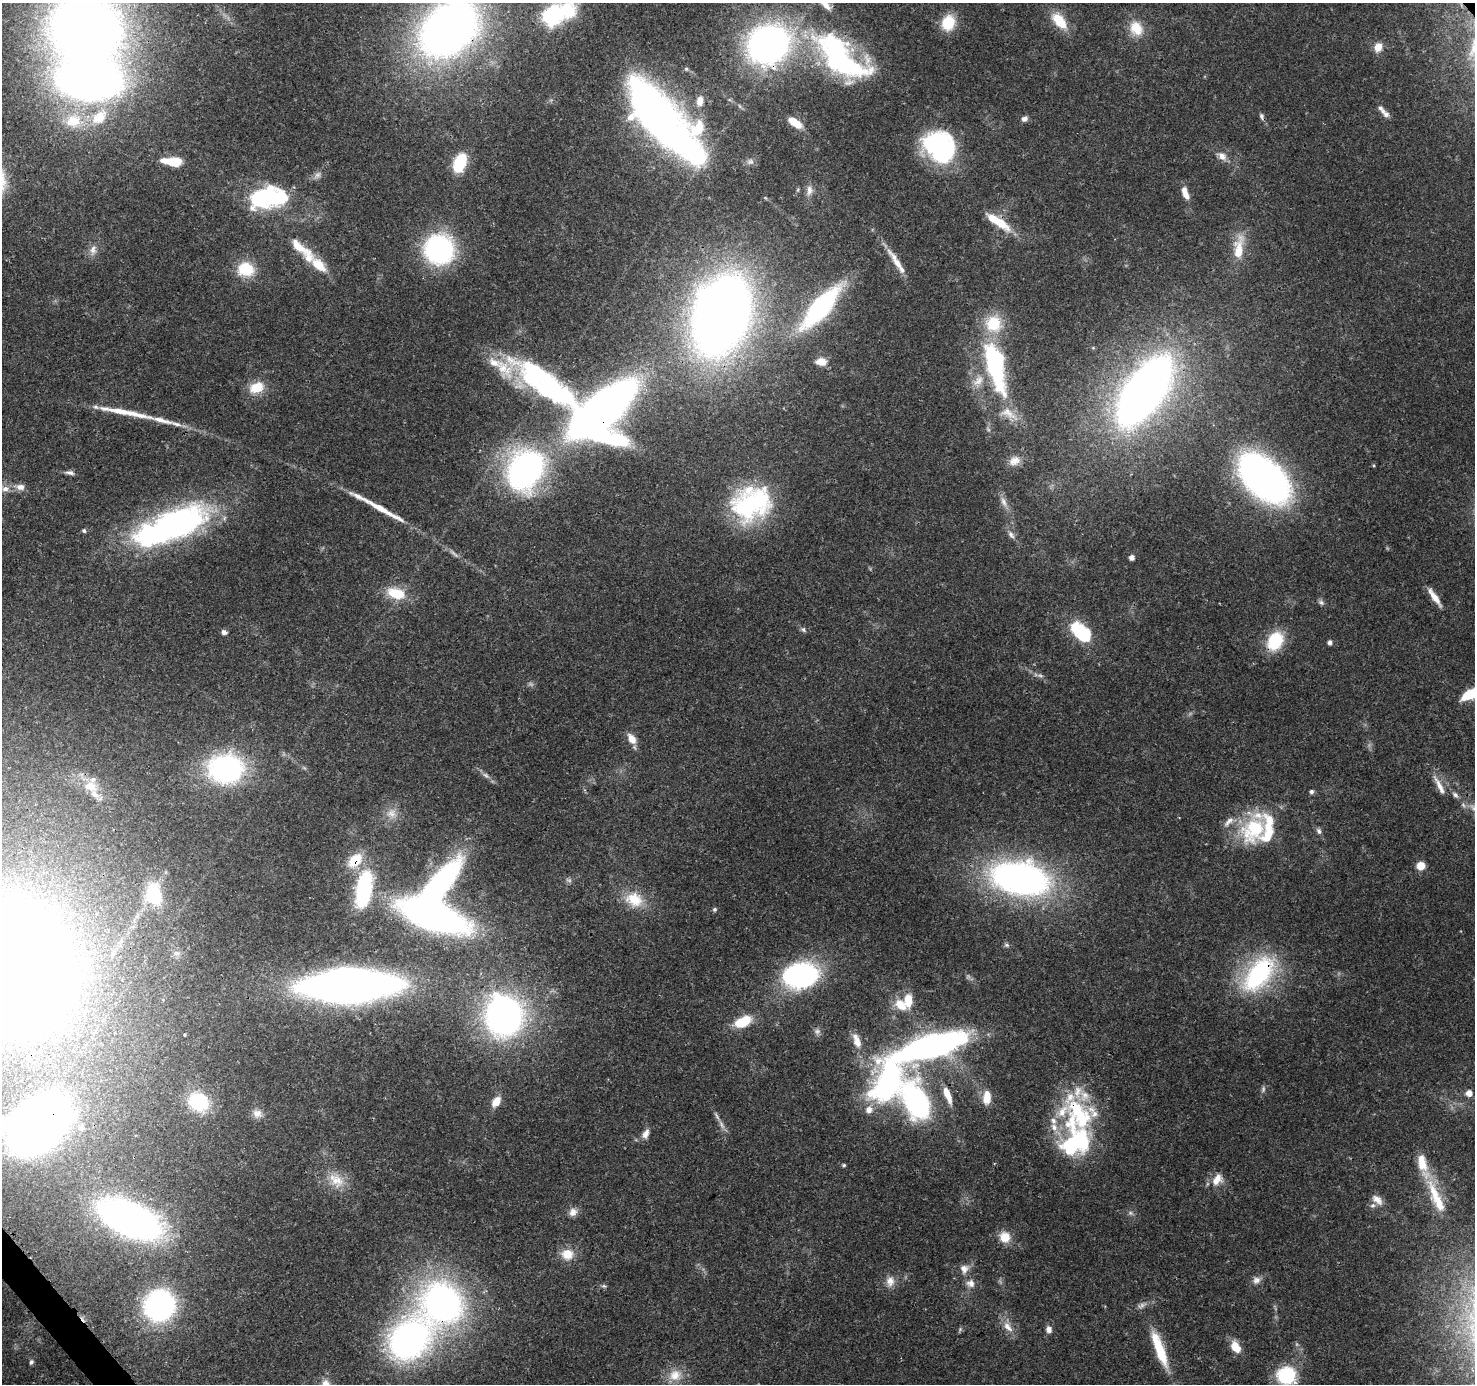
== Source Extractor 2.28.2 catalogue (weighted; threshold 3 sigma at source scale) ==
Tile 7 of 4 x 4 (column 3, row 2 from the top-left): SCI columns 3039-4511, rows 2974-4355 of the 6088 x 6013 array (HDU 1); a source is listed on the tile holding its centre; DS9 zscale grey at full resolution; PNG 1477 x 1386 px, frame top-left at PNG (2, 3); no overlay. Shown black and unused: <1% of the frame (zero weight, under 3 of 4 exposures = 8% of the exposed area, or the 3 px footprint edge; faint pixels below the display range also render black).
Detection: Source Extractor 2.28.2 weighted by HDU 2 'WHT'; one run over the whole footprint, this tile lists its part. Background 0.0917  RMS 0.0036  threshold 0.0164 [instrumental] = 3 sigma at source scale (4.5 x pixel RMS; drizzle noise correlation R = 1.50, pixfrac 1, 0.0396/0.0396 arcsec/px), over >= 5 px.
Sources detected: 191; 12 too faint to see at this stretch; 10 inside a brighter object's white glare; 2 long thin detections or spike segments (spike, bleed or trail) — not listed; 30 inside a brighter listed object's ellipse — not listed separately; the other 137 listed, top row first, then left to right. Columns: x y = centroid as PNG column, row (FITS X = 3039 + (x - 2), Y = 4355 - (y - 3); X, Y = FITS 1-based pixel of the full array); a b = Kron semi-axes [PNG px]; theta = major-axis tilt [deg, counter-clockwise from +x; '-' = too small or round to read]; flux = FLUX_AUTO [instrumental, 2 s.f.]
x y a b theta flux
550 17 22 10 24 95
1059 21 23 12 -50 10
948 23 17 14 70 12
1136 28 20 17 -63 8.4
86 29 63 57 -6 430
449 29 44 31 42 340
768 44 31 27 26 170
1378 47 10 8 62 4.5
837 57 68 37 -46 84
686 69 6 5 - 0.61
1386 114 11 7 -58 1.7
656 115 59 24 -52 310
1262 116 10 6 -69 1.1
1024 119 9 7 24 1.5
73 121 26 20 -3 16
794 122 12 6 -35 8.3
697 128 37 24 56 18
940 151 34 27 -47 58
1222 156 15 9 -43 3.1
173 161 23 9 -3 11
750 162 11 8 12 1.7
460 163 15 9 69 24
798 190 6 3 -74 0.44
809 191 15 8 78 2.3
1185 193 17 7 -69 4.1
267 197 25 19 66 30
1001 223 25 11 -39 10
298 246 41 12 -37 9.3
1239 248 39 13 83 11
439 249 25 25 - 68
93 250 15 10 79 3
897 263 40 8 -54 6.2
319 265 29 12 -49 9.4
246 269 18 15 -9 14
821 307 39 13 49 78
721 315 55 37 73 520
821 362 12 8 -1 4.1
995 365 53 18 -76 64
978 381 21 12 56 5.6
547 384 103 26 -30 100
257 387 19 13 22 8.3
1144 391 59 26 55 390
96 407 9 6 -27 1.2
602 411 60 35 47 300
162 420 50 7 -14 8.5
1014 461 16 12 32 3.8
525 470 41 34 62 120
69 473 13 5 -6 1.5
1264 478 39 23 -44 220
20 487 14 8 -6 2.9
5 489 10 7 8 2.3
359 497 31 6 -26 4.5
1004 502 19 7 -67 2.9
752 504 47 34 23 55
397 517 13 6 -16 1.8
173 523 80 30 23 120
84 531 5 5 - 0.76
1011 535 13 7 -57 2
1132 557 6 5 - 1.8
396 593 23 14 -17 12
1434 597 24 6 -56 4.6
1321 602 9 6 -36 1.1
803 629 8 6 -35 1
1078 630 19 14 -47 18
224 632 7 6 - 1.3
1275 641 21 15 61 18
1330 642 5 4 - 1.4
1040 676 10 6 -13 1.1
1471 694 18 9 27 14
632 739 14 9 -57 4.2
225 768 29 24 0 83
90 786 21 15 -29 8.5
1439 786 31 7 -62 4.1
1311 792 5 5 - 1
1455 795 10 6 -45 1.4
1473 808 13 9 -50 2.9
392 813 15 15 - 4.8
1254 830 46 31 61 33
1319 831 9 6 -52 1.3
355 860 23 15 46 9.8
1421 866 8 8 - 4.7
1020 879 44 24 -10 200
364 889 35 13 81 47
154 894 22 16 -81 18
634 899 25 19 -20 11
715 909 5 5 - 0.75
433 916 43 18 -21 240
1006 945 8 6 -16 0.86
177 953 10 6 -1 1.5
11 966 94 76 -44 1000
1258 974 54 29 50 49
800 975 27 18 12 88
350 986 67 22 2 390
908 1000 15 9 89 7.2
504 1016 33 29 -77 160
743 1022 16 9 24 15
857 1041 21 9 -70 4.6
931 1046 78 20 16 150
888 1082 50 28 59 83
1469 1093 6 6 - 3.2
947 1094 19 6 -69 6
987 1097 16 9 87 5.8
199 1102 22 18 -35 22
496 1102 13 8 56 4.6
916 1102 29 17 -66 93
257 1113 14 11 -27 3.1
1071 1122 67 29 -64 38
39 1125 59 40 36 320
721 1125 14 6 -64 2
646 1134 14 8 61 2.7
844 1165 5 4 - 0.54
1217 1179 18 13 54 5
336 1180 25 17 -43 8.9
1377 1200 16 9 -40 3.1
1438 1202 57 14 -66 16
573 1212 11 10 - 2.6
1130 1213 8 5 -27 1
130 1219 48 23 -25 220
1005 1237 14 13 - 5.8
567 1254 16 14 -6 6.2
964 1269 12 11 - 3.3
1256 1280 11 10 - 2.2
890 1281 15 11 85 3.7
970 1283 12 11 - 3
604 1286 7 5 -20 0.75
442 1303 39 36 -56 150
159 1305 22 21 - 100
1008 1327 18 10 -54 4.3
960 1329 7 5 47 0.71
1049 1329 8 7 - 2.1
408 1340 42 33 46 130
1236 1347 15 9 -61 5.8
1160 1349 48 11 -70 17
31 1362 6 5 - 0.88
675 1375 20 16 21 7.2
1286 1376 17 16 - 26
325 1384 15 12 -85 4.1
Overlapping masked pixels (flux is a lower limit): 17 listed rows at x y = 449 29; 768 44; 837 57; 1001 223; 1144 391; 602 411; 162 420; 1264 478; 1275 641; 225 768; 355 860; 1258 974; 350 986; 1071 1122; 39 1125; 442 1303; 408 1340
Isophote crosses this tile's border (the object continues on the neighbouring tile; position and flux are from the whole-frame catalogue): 9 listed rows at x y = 550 17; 86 29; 449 29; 1471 694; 1473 808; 11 966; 39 1125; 1286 1376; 325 1384